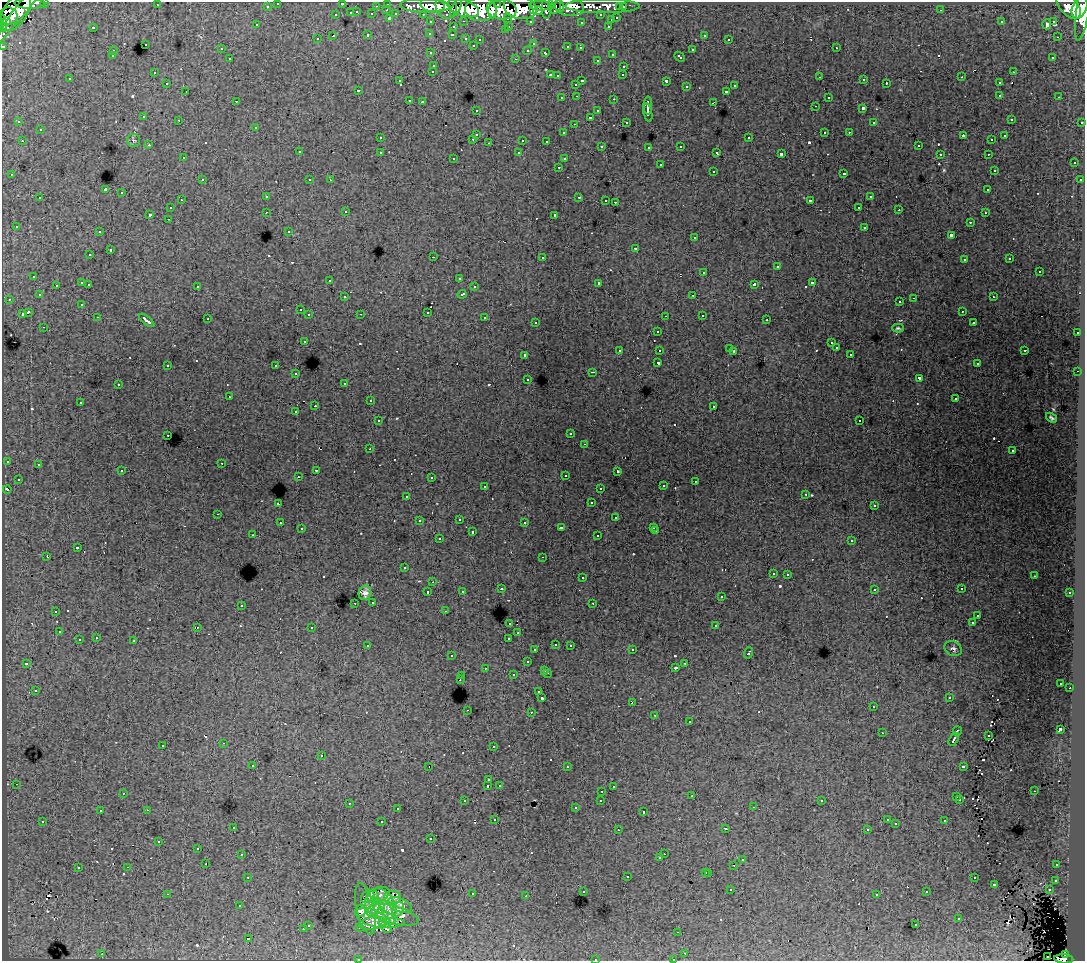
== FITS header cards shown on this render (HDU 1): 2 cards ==
NAXIS1  =                 1083
NAXIS2  =                  959

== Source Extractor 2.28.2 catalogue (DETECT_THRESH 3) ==
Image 1083 x 959 px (HDU 1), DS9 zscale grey, 1 PNG px = 1 image px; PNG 1087 x 963 px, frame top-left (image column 1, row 959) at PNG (2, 2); each listed source drawn as its Kron ellipse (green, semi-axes under 4 px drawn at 4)
Background 120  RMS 0.94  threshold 2.82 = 3 sigma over >= 5 px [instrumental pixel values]
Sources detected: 604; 2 with non-positive FLUX_AUTO (blend fragments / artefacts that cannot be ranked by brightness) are neither listed nor drawn; of the other 602, the 500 brightest by FLUX_AUTO listed and drawn (102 fainter detections omitted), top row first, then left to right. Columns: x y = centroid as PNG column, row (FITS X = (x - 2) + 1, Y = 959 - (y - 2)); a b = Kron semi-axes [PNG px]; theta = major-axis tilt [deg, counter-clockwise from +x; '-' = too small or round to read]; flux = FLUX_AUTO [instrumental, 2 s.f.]
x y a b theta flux
45 2 3 2 - 4200
30 3 15 5 -1 75000
278 3 3 3 - 2800
342 3 3 3 - 1000
388 4 3 3 - 5800
497 4 3 2 - 35000
157 5 3 2 - 170
433 5 12 6 -8 130000
554 5 8 6 85 64000
1068 5 16 9 -51 150000
267 6 3 3 - 1800
376 6 3 2 - 1300
425 6 25 7 -2 150000
446 6 13 10 -78 130000
540 6 10 5 -1 120000
547 6 13 5 84 89000
559 6 6 3 -80 31000
603 6 37 7 0 64000
1083 6 35 6 81 290000
520 7 17 11 -14 270000
569 7 15 9 -8 100000
620 7 3 3 - 1800
623 7 3 3 - 2600
456 8 10 4 62 83000
463 8 16 8 -18 320000
1080 8 11 7 64 250000
22 9 43 6 52 120000
481 9 16 12 -2 310000
501 9 15 10 -7 320000
387 10 3 2 - 330
533 10 4 3 - 51000
941 10 3 2 - 130
493 11 7 4 88 62000
538 11 5 4 - 92000
16 12 21 12 58 230000
357 12 3 3 - 570
351 13 3 3 - 1200
372 14 3 3 - 1400
396 14 4 3 - 1100
423 14 3 2 - 2300
336 15 3 3 - 570
601 15 3 3 - 1800
8 16 9 8 - 230000
390 18 3 3 - 1700
508 18 3 3 - 1600
617 18 3 3 - 750
611 20 3 3 - 390
464 21 3 2 - 570
530 21 3 3 - 1800
1054 21 3 3 - 410
6 22 4 3 - 96000
431 22 3 3 - 2800
581 22 3 3 - 290
1001 22 3 3 - 140
2 23 9 3 -79 120000
1047 24 5 4 - 610
257 25 3 3 - 140
509 26 3 2 - 470
608 26 3 2 - 430
93 27 3 3 - 850
453 27 3 3 - 590
505 30 3 3 - 310
430 33 3 3 - 330
368 35 3 3 - 650
452 35 3 3 - 320
704 35 3 3 - 400
333 36 4 3 - 1200
1057 37 3 2 - 280
466 38 3 3 - 520
317 39 3 3 - 350
480 39 3 3 - 300
729 39 3 3 - 180
145 44 3 3 - 530
533 44 4 4 - 200
473 45 3 3 - 230
3 46 3 3 - 6200
568 47 4 3 - 850
580 48 3 3 - 300
836 48 3 2 - 370
221 49 3 3 - 360
528 50 3 3 - 300
692 50 3 3 - 520
113 51 3 3 - 320
431 53 3 3 - 370
545 53 4 3 - 700
612 54 3 3 - 390
112 56 3 3 - 290
680 57 6 3 -42 540
1053 57 3 3 - 210
230 59 3 3 - 260
516 59 3 2 - 830
597 60 3 3 - 350
434 65 3 3 - 440
624 66 3 3 - 380
433 71 3 3 - 510
1013 72 3 2 - 450
154 73 3 2 - 190
550 75 3 3 - 940
623 75 3 2 - 110
557 76 3 3 - 210
820 77 3 2 - 230
962 77 3 3 - 97
70 79 3 3 - 320
864 80 3 3 - 300
400 81 3 3 - 190
582 81 3 3 - 770
666 81 3 3 - 1500
167 83 3 3 - 300
886 83 3 3 - 490
999 83 3 3 - 500
576 84 3 3 - 500
735 86 3 3 - 340
686 87 3 3 - 420
358 90 3 3 - 260
186 91 3 2 - 140
727 91 3 3 - 510
1000 95 3 3 - 360
577 96 3 2 - 330
828 97 3 3 - 450
1059 97 3 2 - 330
562 98 3 3 - 380
614 99 3 2 - 580
409 100 3 2 - 250
236 101 3 2 - 100
423 102 3 3 - 310
713 103 4 2 - 680
648 105 9 3 90 4200
815 106 3 2 - 170
863 108 3 3 - 1700
476 110 3 3 - 250
598 111 3 3 - 490
648 112 9 3 -79 3900
144 117 3 3 - 350
590 117 3 3 - 2200
1011 119 3 3 - 250
179 120 3 2 - 330
19 122 3 3 - 180
626 122 3 3 - 290
874 122 3 3 - 250
1082 122 3 3 - 1100
574 124 3 2 - 120
256 127 3 3 - 390
40 130 3 3 - 540
825 132 3 3 - 790
849 132 3 2 - 310
563 133 3 3 - 300
476 134 3 3 - 1100
963 136 4 2 - 800
1005 136 3 3 - 270
380 138 3 3 - 270
749 138 3 3 - 570
473 139 3 3 - 430
134 140 6 6 - 130
523 140 3 3 - 1100
992 140 3 3 - 110
22 141 3 2 - 430
546 141 3 3 - 180
489 143 3 2 - 380
149 145 3 2 - 210
602 146 3 3 - 280
681 146 3 3 - 500
918 146 3 3 - 270
649 147 3 3 - 260
299 152 3 3 - 510
380 152 3 3 - 350
717 152 4 3 - 250
519 153 3 3 - 310
781 154 4 3 - 2700
940 154 3 3 - 180
988 154 3 2 - 340
183 158 3 3 - 300
454 158 3 3 - 290
564 159 3 3 - 250
1074 163 3 3 - 270
660 165 3 3 - 730
559 167 3 2 - 380
994 170 3 3 - 190
713 171 3 3 - 470
844 173 3 3 - 590
12 175 3 3 - 320
202 180 3 3 - 480
310 180 3 3 - 370
330 180 3 3 - 170
1080 180 3 3 - 370
105 190 4 3 - 11000
988 190 3 3 - 380
122 193 3 3 - 690
267 197 3 3 - 100
579 197 3 3 - 610
870 197 3 3 - 550
40 198 3 3 - 550
181 200 3 2 - 200
606 200 3 2 - 190
810 201 4 3 - 1900
615 202 3 2 - 490
859 207 3 2 - 300
170 208 3 3 - 490
899 210 2 2 - 200
266 212 3 2 - 280
346 212 3 2 - 270
985 213 3 2 - 260
149 214 3 3 - 1800
555 215 4 3 - 2300
168 219 3 2 - 260
970 222 3 2 - 320
16 226 3 3 - 320
865 227 3 3 - 620
289 231 3 3 - 330
99 232 3 2 - 400
951 235 3 3 - 1800
694 238 3 3 - 340
635 248 3 3 - 830
110 250 3 3 - 1000
90 255 3 3 - 300
433 257 3 2 - 910
542 257 3 3 - 530
1010 259 3 3 - 310
964 260 3 3 - 340
777 266 3 3 - 440
704 272 3 3 - 750
1039 272 3 3 - 1100
34 276 3 3 - 350
459 278 3 3 - 230
330 280 3 2 - 260
82 283 3 3 - 1000
599 283 3 3 - 2700
812 283 3 3 - 970
89 284 3 2 - 440
754 284 4 3 - 2000
56 285 3 3 - 410
197 286 3 3 - 500
474 287 3 3 - 440
462 294 4 3 - 710
39 295 3 3 - 310
693 295 3 2 - 340
345 297 3 3 - 310
993 297 3 3 - 330
914 298 3 2 - 700
9 299 3 2 - 270
900 302 3 3 - 360
82 304 3 3 - 250
300 310 3 3 - 380
962 311 3 2 - 170
28 312 4 3 - 1900
427 312 3 3 - 1100
22 314 4 3 - 1000
361 314 3 2 - 120
309 315 3 3 - 550
702 315 3 3 - 300
665 316 3 2 - 140
98 317 3 2 - 320
485 318 3 3 - 870
208 319 3 2 - 180
147 320 9 3 -39 260
767 320 3 2 - 320
536 322 3 3 - 340
974 323 3 3 - 210
44 327 3 2 - 330
898 328 6 4 0 110
657 331 3 3 - 320
1077 333 3 2 - 440
304 341 3 3 - 440
831 343 3 3 - 160
729 348 3 3 - 130
836 348 3 3 - 370
660 350 3 3 - 550
1025 350 3 3 - 660
620 351 3 3 - 160
734 351 3 3 - 110
850 354 3 3 - 280
525 355 3 3 - 650
658 363 4 3 - 2700
977 364 3 3 - 260
168 365 3 3 - 510
276 366 3 3 - 660
1078 371 2 2 - 350
593 372 3 2 - 900
296 374 3 3 - 280
919 378 4 3 - 2400
528 379 3 3 - 250
345 383 3 3 - 260
118 385 3 3 - 440
229 397 3 2 - 150
955 399 3 3 - 170
370 401 3 2 - 300
80 402 3 2 - 310
315 406 2 2 - 770
714 406 3 3 - 410
296 412 3 3 - 340
1051 418 6 3 -39 140
378 421 3 3 - 290
860 421 3 3 - 190
571 434 3 3 - 270
168 435 3 2 - 380
585 444 3 2 - 400
370 449 3 2 - 220
1013 451 3 3 - 320
7 461 3 3 - 310
222 463 2 2 - 320
38 465 3 2 - 170
316 470 3 2 - 550
122 471 3 3 - 370
618 471 3 3 - 120
565 475 3 2 - 210
298 477 3 2 - 230
431 478 3 3 - 250
18 479 3 3 - 330
695 481 3 2 - 220
485 486 3 3 - 520
663 486 3 3 - 360
600 488 3 2 - 250
7 489 4 3 - 680
806 494 3 2 - 100
407 496 3 3 - 240
591 503 3 3 - 230
278 504 3 3 - 1500
874 506 3 3 - 380
218 514 3 2 - 360
616 518 3 3 - 570
459 519 3 3 - 530
419 521 3 3 - 280
525 522 3 3 - 320
280 523 3 3 - 320
654 527 3 3 - 300
561 528 3 3 - 120
301 529 3 3 - 210
656 531 3 2 - 400
472 532 3 3 - 880
253 535 3 2 - 170
598 536 3 3 - 470
439 539 3 3 - 470
852 540 3 3 - 340
77 548 4 3 - 1300
47 557 3 2 - 970
543 557 3 2 - 210
404 568 3 3 - 290
773 573 3 3 - 340
788 574 3 3 - 360
1034 576 3 2 - 100
582 578 3 3 - 600
433 582 3 2 - 120
501 589 3 3 - 410
874 589 3 3 - 480
961 589 3 2 - 160
462 591 3 3 - 310
428 592 3 3 - 670
365 593 7 6 - 340
1070 593 3 3 - 290
721 597 3 3 - 360
373 602 3 3 - 380
355 603 3 2 - 330
593 603 3 2 - 210
241 605 3 3 - 370
56 611 3 3 - 370
445 611 3 2 - 240
978 615 3 3 - 420
510 623 3 3 - 480
972 623 3 3 - 260
716 626 3 3 - 1600
197 627 3 2 - 280
312 627 3 3 - 490
59 632 3 3 - 270
518 633 3 3 - 230
96 638 3 3 - 420
509 638 4 3 - 870
79 640 3 3 - 820
134 641 3 3 - 1000
556 644 3 3 - 460
570 645 3 2 - 430
368 646 4 3 - 490
953 648 9 7 -27 190
535 650 3 3 - 310
632 650 3 2 - 350
748 653 6 3 70 1100
452 656 3 2 - 190
527 662 3 3 - 450
26 663 3 3 - 250
685 663 3 2 - 400
485 668 3 3 - 290
675 668 3 3 - 210
545 670 3 3 - 550
547 673 3 2 - 660
513 675 3 3 - 510
462 676 3 3 - 410
460 679 3 2 - 320
1061 683 3 3 - 170
1070 688 2 2 - 340
35 690 3 3 - 180
539 692 3 3 - 340
949 697 3 3 - 350
542 698 3 3 - 2500
632 702 3 2 - 150
873 707 3 2 - 240
467 710 2 2 - 480
531 712 3 2 - 620
655 715 3 2 - 120
689 722 3 3 - 470
1060 729 4 3 - 3400
957 731 5 3 - 1200
882 733 3 2 - 130
988 735 3 2 - 98
954 739 7 3 59 1700
224 743 3 2 - 420
163 745 3 3 - 640
493 746 3 2 - 120
321 756 3 3 - 720
253 765 3 3 - 240
963 766 4 3 - 880
429 767 3 2 - 800
567 767 3 2 - 300
489 780 3 3 - 320
16 784 3 2 - 340
499 785 3 3 - 320
488 786 3 3 - 910
613 786 3 3 - 390
602 791 3 2 - 350
1034 791 3 2 - 250
123 793 3 2 - 230
692 796 3 2 - 200
957 797 3 3 - 230
960 799 3 3 - 290
601 800 3 3 - 420
465 801 3 3 - 440
822 801 3 3 - 120
349 803 3 2 - 510
753 807 3 2 - 230
575 808 3 3 - 300
397 809 3 3 - 230
147 810 3 2 - 490
100 811 3 3 - 220
643 812 3 3 - 680
495 819 3 3 - 270
887 820 3 3 - 230
43 821 3 3 - 380
945 821 3 3 - 540
382 822 3 3 - 890
896 824 3 3 - 140
233 827 3 3 - 370
725 828 3 2 - 130
867 829 3 3 - 250
618 830 3 2 - 150
431 839 3 3 - 300
159 841 3 3 - 200
198 848 3 3 - 140
242 854 3 2 - 410
664 854 2 2 - 280
660 858 3 3 - 330
742 860 3 3 - 510
206 864 2 2 - 350
734 865 3 2 - 380
1057 865 3 3 - 340
128 867 3 2 - 350
78 868 3 3 - 630
706 872 3 3 - 630
709 873 3 3 - 660
248 877 3 2 - 300
627 877 3 3 - 700
974 878 3 3 - 450
1056 880 3 3 - 350
994 884 3 3 - 1100
731 890 3 2 - 270
1049 890 3 3 - 490
583 891 3 3 - 320
927 892 3 3 - 410
167 894 3 2 - 1100
472 894 3 3 - 410
877 894 3 3 - 240
378 895 12 7 24 430
526 896 3 2 - 210
368 897 7 5 47 800
393 897 8 6 -1 210
385 901 16 7 -53 2100
372 903 14 7 87 1500
240 905 3 3 - 200
400 905 13 6 -21 1400
379 906 8 5 -65 710
366 909 26 9 -77 2000
398 909 8 5 64 1000
360 911 6 5 - 750
393 915 26 9 -15 2900
386 917 11 5 -32 1500
373 918 19 8 -21 1700
959 919 3 3 - 690
373 923 14 6 7 760
391 923 13 4 2 1200
308 925 3 3 - 540
916 925 3 3 - 370
360 927 4 3 - 220
303 929 3 3 - 530
387 929 5 2 - 160
678 932 3 2 - 130
248 939 3 3 - 1500
685 953 3 2 - 240
102 954 3 2 - 380
1065 955 4 3 - 58000
1048 956 2 2 - 340
358 959 3 2 - 190
595 959 3 3 - 580
673 959 3 2 - 300
1064 959 9 4 -3 100000
At the frame edge (FLAGS 8, measured only in part): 11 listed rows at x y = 45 2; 30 3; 278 3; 342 3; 1083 6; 2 23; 3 46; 358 959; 595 959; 673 959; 1064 959
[102 fainter detections neither listed nor drawn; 2 non-positive-flux detections neither listed nor drawn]